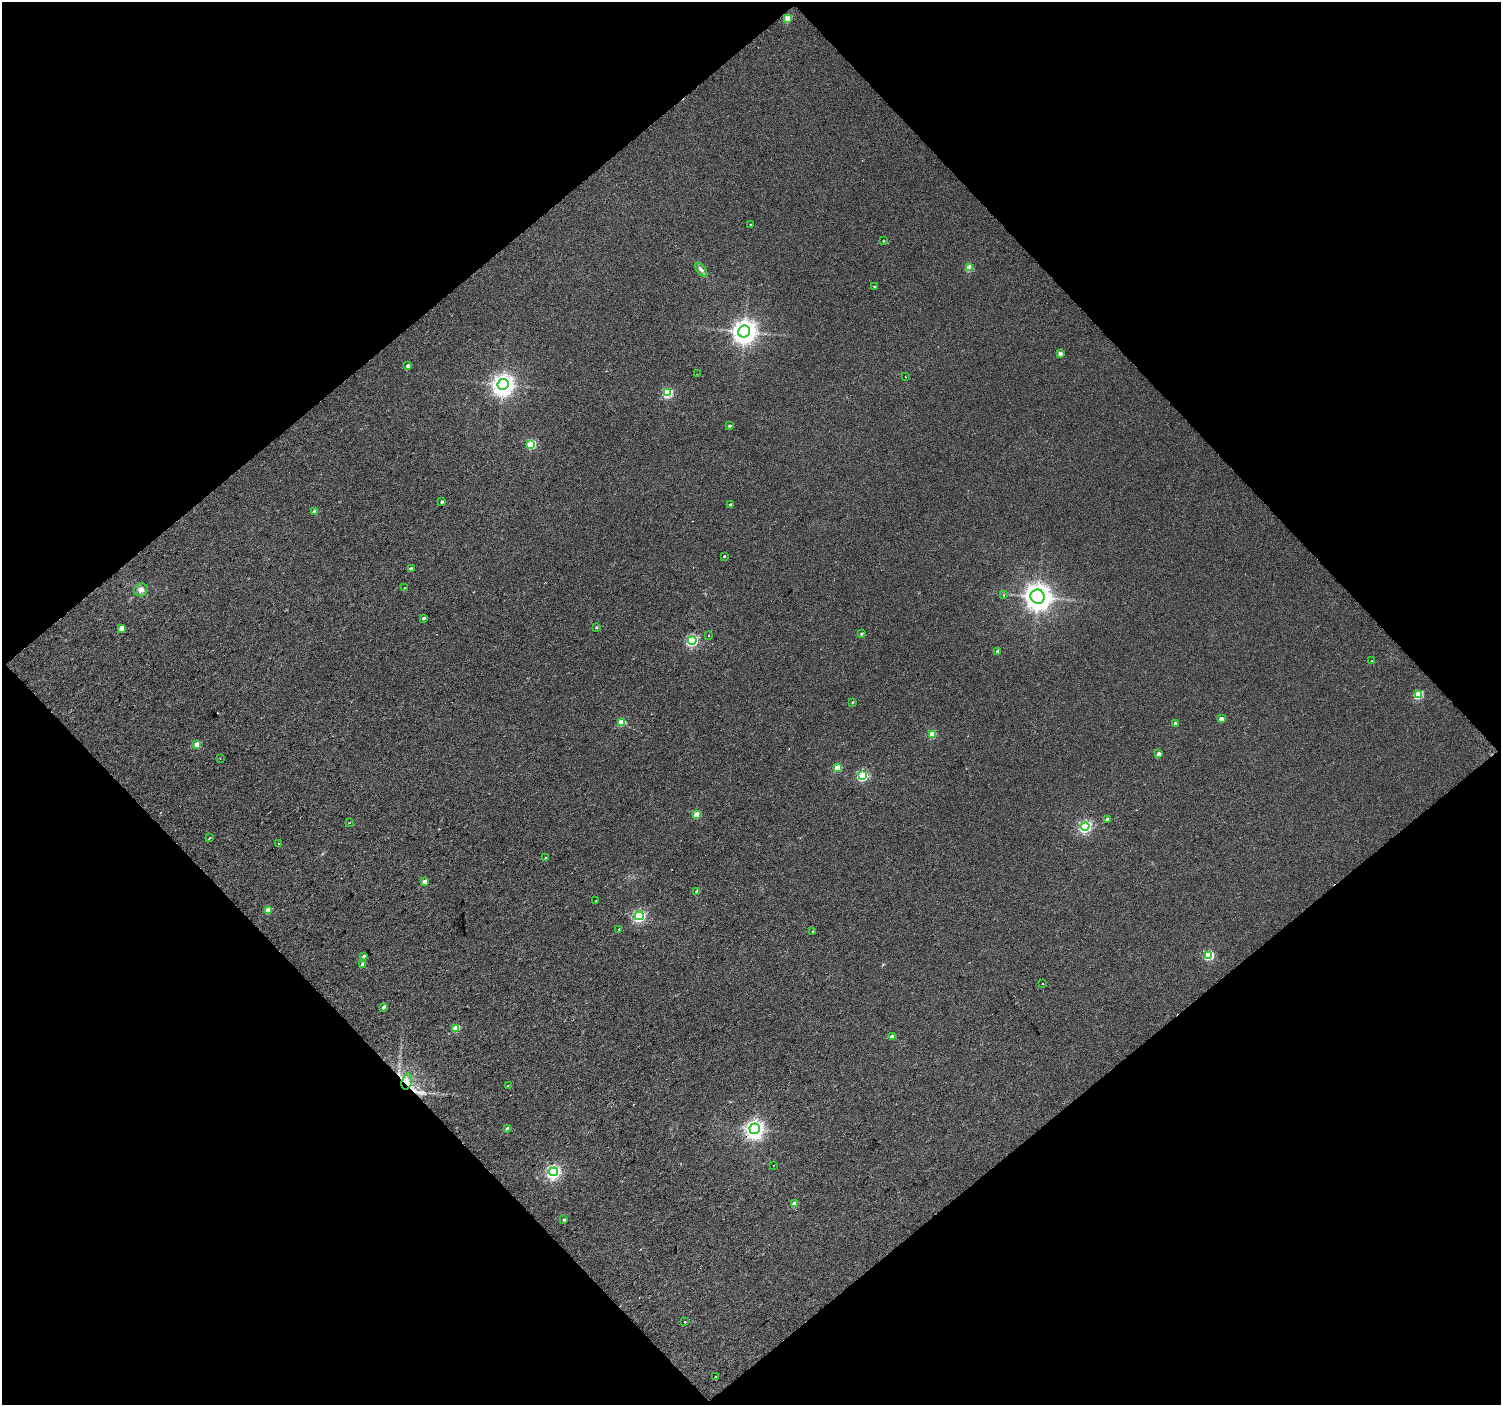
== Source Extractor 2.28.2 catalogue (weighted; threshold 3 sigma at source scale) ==
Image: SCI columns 1-2998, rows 99-2903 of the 2998 x 2983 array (HDU 1 of 3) = the unmasked area's bounding box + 8 px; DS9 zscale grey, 2 x 2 block average (1 PNG px = mean of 2 x 2 image px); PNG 1503 x 1407 px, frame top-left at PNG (2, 2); each listed source drawn as its Kron ellipse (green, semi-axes under 4 px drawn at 4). Shown black and unused: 50% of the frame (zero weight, under 2 of 3 exposures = <1% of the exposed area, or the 3 px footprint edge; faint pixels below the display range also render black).
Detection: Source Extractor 2.28.2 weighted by HDU 2 'WHT'. Background 0.0182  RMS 0.0079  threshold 0.0355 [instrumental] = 3 sigma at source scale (4.5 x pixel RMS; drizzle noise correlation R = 1.50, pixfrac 1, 0.0396/0.0396 arcsec/px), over >= 5 px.
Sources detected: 76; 2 cosmic-ray / hot-pixel residue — neither listed nor drawn; the other 74 listed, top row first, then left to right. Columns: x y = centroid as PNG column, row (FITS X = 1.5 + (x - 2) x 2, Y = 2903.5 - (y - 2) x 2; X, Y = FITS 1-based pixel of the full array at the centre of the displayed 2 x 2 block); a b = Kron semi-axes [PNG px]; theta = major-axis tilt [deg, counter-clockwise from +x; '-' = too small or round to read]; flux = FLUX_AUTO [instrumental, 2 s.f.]
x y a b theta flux
788 18 3 3 - 34
751 225 2 2 - 3.3
883 241 3 2 - 1.4
969 268 3 3 - 44
701 270 8 4 -52 5
874 286 2 2 - 1.6
744 331 6 6 - 1500
1060 353 3 3 - 6
408 366 3 3 - 5.9
697 374 2 2 - 0.74
905 377 2 2 - 1.1
503 384 5 5 - 1100
668 393 4 3 - 110
730 426 3 2 - 2.9
531 444 3 3 - 95
442 502 3 3 - 3.4
731 505 3 2 - 4.8
315 512 3 3 - 11
724 556 2 2 - 9
411 569 3 3 - 5.5
404 588 2 2 - 5.6
141 590 7 6 - 7.9
1004 595 2 2 - 5
1038 597 7 7 - 1800
424 618 3 2 - 3.2
596 627 3 3 - 2.3
122 628 3 3 - 16
861 634 3 3 - 2.6
708 635 2 2 - 0.87
692 640 4 4 - 210
998 651 3 2 - 4.5
1372 661 2 2 - 1.1
1418 695 3 3 - 77
853 702 3 3 - 1.8
1221 719 3 3 - 12
621 722 3 3 - 50
1176 723 3 3 - 5.2
932 734 3 3 - 32
197 744 3 3 - 16
1159 754 3 3 - 9
220 759 2 2 - 0.57
837 768 3 3 - 47
862 776 4 4 - 140
697 814 3 3 - 34
1107 819 3 3 - 6.7
349 823 2 2 - 1.2
1085 826 4 4 - 240
210 838 3 2 - 1.3
278 843 2 2 - 7
545 858 3 2 - 1.3
425 881 3 3 - 14
697 891 3 3 - 3.3
596 901 3 3 - 1.7
268 910 3 3 - 26
639 916 4 4 - 210
619 929 3 2 - 1.6
813 931 3 2 - 2.1
1209 955 4 4 - 92
364 956 3 2 - 3.5
363 964 4 3 - 5.4
1043 984 2 2 - 2.4
384 1007 3 3 - 4.2
456 1028 3 3 - 38
892 1036 3 3 - 7.6
407 1081 8 5 74 10
508 1086 2 2 - 1.8
507 1128 4 3 - 2.9
755 1129 5 5 - 730
773 1165 2 2 - 0.91
553 1172 4 4 - 330
795 1204 3 3 - 15
564 1220 3 3 - 2.6
684 1322 2 2 - 6.9
715 1376 2 2 - 3.9
Overlapping masked pixels (flux is a lower limit): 1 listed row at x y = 407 1081